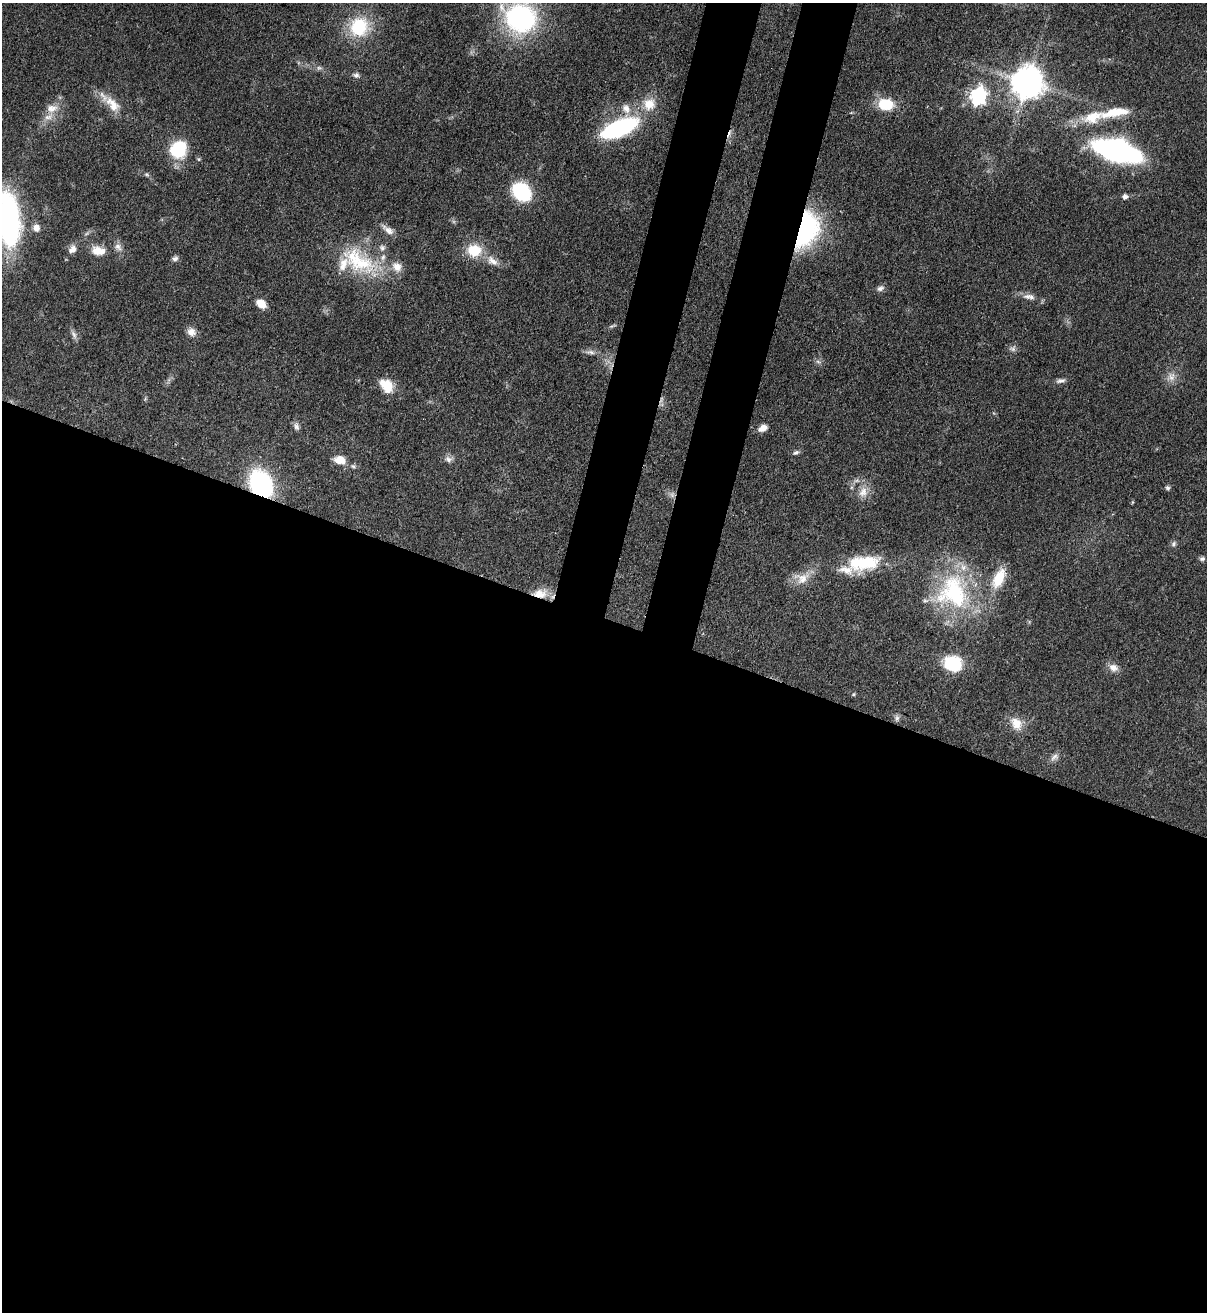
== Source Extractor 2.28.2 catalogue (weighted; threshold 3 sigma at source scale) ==
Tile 14 of 4 x 4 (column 2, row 4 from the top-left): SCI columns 1549-2753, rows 32-1341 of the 5380 x 5303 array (HDU 1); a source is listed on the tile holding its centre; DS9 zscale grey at full resolution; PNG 1209 x 1314 px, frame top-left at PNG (2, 3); no overlay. Shown black and unused: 57% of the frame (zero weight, under 3 of 4 exposures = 7% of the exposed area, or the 3 px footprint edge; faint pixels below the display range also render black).
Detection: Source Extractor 2.28.2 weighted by HDU 2 'WHT'; one run over the whole footprint, this tile lists its part. Background 0.0834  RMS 0.0039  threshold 0.0177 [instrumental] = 3 sigma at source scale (4.5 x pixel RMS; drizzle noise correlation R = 1.50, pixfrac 1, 0.05/0.05 arcsec/px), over >= 5 px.
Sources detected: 78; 2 too faint to see at this stretch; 2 inside a brighter object's white glare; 1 cosmic-ray / hot-pixel residue — not listed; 10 inside a brighter listed object's ellipse — not listed separately; the other 63 listed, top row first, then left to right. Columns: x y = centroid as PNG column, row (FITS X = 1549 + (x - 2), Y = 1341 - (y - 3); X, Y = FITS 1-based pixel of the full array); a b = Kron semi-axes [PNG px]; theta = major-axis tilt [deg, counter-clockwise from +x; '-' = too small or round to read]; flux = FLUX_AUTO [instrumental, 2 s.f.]
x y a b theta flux
520 18 32 26 -21 67
359 27 22 21 - 21
319 68 8 6 10 1
356 75 8 7 - 1.3
1027 83 10 9 - 790
978 96 8 7 - 110
112 104 27 14 -48 7.5
649 104 17 16 - 7.3
886 104 14 11 -6 13
52 108 17 11 8 4.5
626 109 14 10 -55 3.5
1115 112 42 11 10 11
619 128 29 12 23 61
178 149 14 12 53 27
1117 151 34 14 -16 120
199 159 5 4 - 0.54
521 192 13 10 -46 47
1125 197 6 6 - 1.3
9 221 46 18 -86 98
36 228 10 9 - 2.7
388 230 18 7 -38 2.9
807 230 41 22 71 47
118 247 12 8 -51 2.1
72 249 13 10 53 2.4
474 250 18 15 -4 10
96 251 15 12 66 3.9
175 258 8 7 - 1.3
493 261 19 8 -40 3.7
362 264 45 25 2 27
880 288 11 7 29 1.4
1031 297 11 7 -32 1.9
261 304 9 7 -34 6.1
613 326 12 3 24 0.72
191 332 11 10 - 2.7
74 335 13 6 -65 1.6
1013 348 8 7 - 1.3
591 352 14 6 -7 1.8
818 362 7 4 -3 0.85
1171 377 12 9 89 2.9
1061 381 13 5 15 1.4
387 386 18 13 -53 7.6
296 426 12 7 -72 1.5
763 428 11 7 27 2.7
796 453 10 5 22 1
448 459 11 8 -27 1.7
340 460 11 8 -9 5.4
353 466 7 6 - 0.87
261 484 22 17 -60 60
1168 488 6 5 - 0.82
863 492 16 12 67 4.5
1132 502 5 3 - 0.36
1173 544 7 6 - 0.98
1202 559 7 6 - 0.99
866 563 39 19 7 18
802 578 21 16 2 6.2
953 592 53 44 44 49
540 594 19 12 1 6.3
953 664 20 16 -21 17
1113 668 13 10 -21 2.9
853 694 6 4 21 0.52
897 718 8 6 89 1.1
1016 723 18 13 -55 5.6
1054 757 13 6 44 1.8
Overlapping masked pixels (flux is a lower limit): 3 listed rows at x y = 807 230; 261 484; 540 594
Isophote crosses this tile's border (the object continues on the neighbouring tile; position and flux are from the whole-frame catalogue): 1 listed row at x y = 9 221